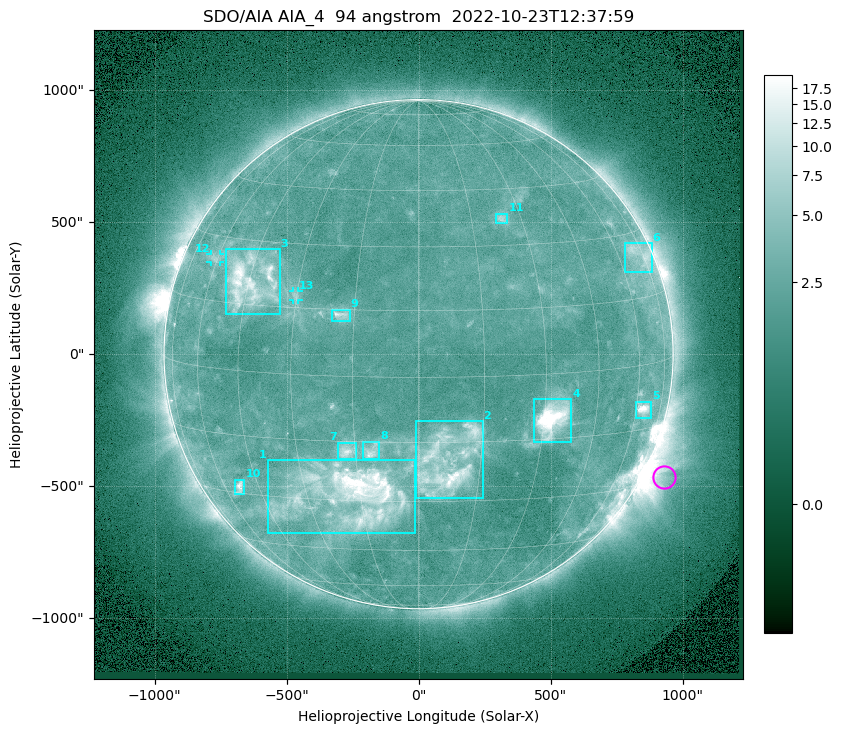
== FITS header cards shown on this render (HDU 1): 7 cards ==
TELESCOP= 'SDO/AIA '           / For AIA: SDO/AIA
INSTRUME= 'AIA_4   '           / For AIA: AIA_ATA1, AIA_ATA2, AIA_ATA3 or AIA_AT
WAVELNTH=                   94 / [angstrom] Wavelength
WAVEUNIT= 'angstrom'           / Wavelength unit: angstrom
DATE-OBS= '2022-10-23T12:37:59.121' / [ISO] Date when observation started; ISO 8
CTYPE1  = 'HPLN-TAN'           / CTYPE1: HPLN
CTYPE2  = 'HPLT-TAN'           / CTYPE2: HPLT

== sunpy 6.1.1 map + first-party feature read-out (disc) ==
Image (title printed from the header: SDO/AIA AIA_4  94 angstrom  2022-10-23T12:37:59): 1024 x 1024 px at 2.4 arcsec/px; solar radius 964 arcsec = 402 px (full disc in frame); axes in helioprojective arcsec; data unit not stated in the header (colour bar unlabelled)
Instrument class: DISC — disc imager (sunpy class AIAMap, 94 A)
Bright regions (active regions / flare kernels): reference = the median radial profile (limb darkening/brightening removed); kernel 9 px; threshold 5 sigma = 2.9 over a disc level ~2.22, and >= 1.15x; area >= 12 px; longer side >= 10 px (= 24 arcsec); searched inside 0.97 R_sun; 13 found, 13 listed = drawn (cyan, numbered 1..; 2 of them under ~33 arcsec drawn as corner ticks so the feature stays visible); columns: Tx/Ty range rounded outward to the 5 arcsec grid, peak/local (2 s.f.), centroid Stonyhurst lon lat
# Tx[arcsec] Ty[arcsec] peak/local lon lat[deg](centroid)
1 -570..-15 -680..-400 11 -18 -28
2 -10..245 -545..-255 7.5 +7 -20
3 -730..-525 150..400 8.2 -44 +20
4 440..580 -335..-170 18 +32 -10
5 820..880 -240..-180 8 +64 -10
6 780..885 310..420 3.4 +71 +25
7 -305..-235 -395..-335 4.9 -17 -17
8 -210..-145 -395..-330 4.6 -11 -17
9 -330..-260 125..170 4.8 -18 +14
10 -695..-660 -530..-475 6 -53 -28
11 295..335 495..535 3.3 +24 +37
12 -790..-750 350..380 2.8 -61 +25
13 -475..-455 205..240 2.6 -30 +18
Off-limb structures (1.02-1.3 R_sun): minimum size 162 px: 5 found; the strongest spans PA ~225..265 deg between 1.02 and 1.3 R_sun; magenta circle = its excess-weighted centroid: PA ~245 deg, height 1.08 R_sun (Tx ~930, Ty ~-465 arcsec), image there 3.2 x the reference